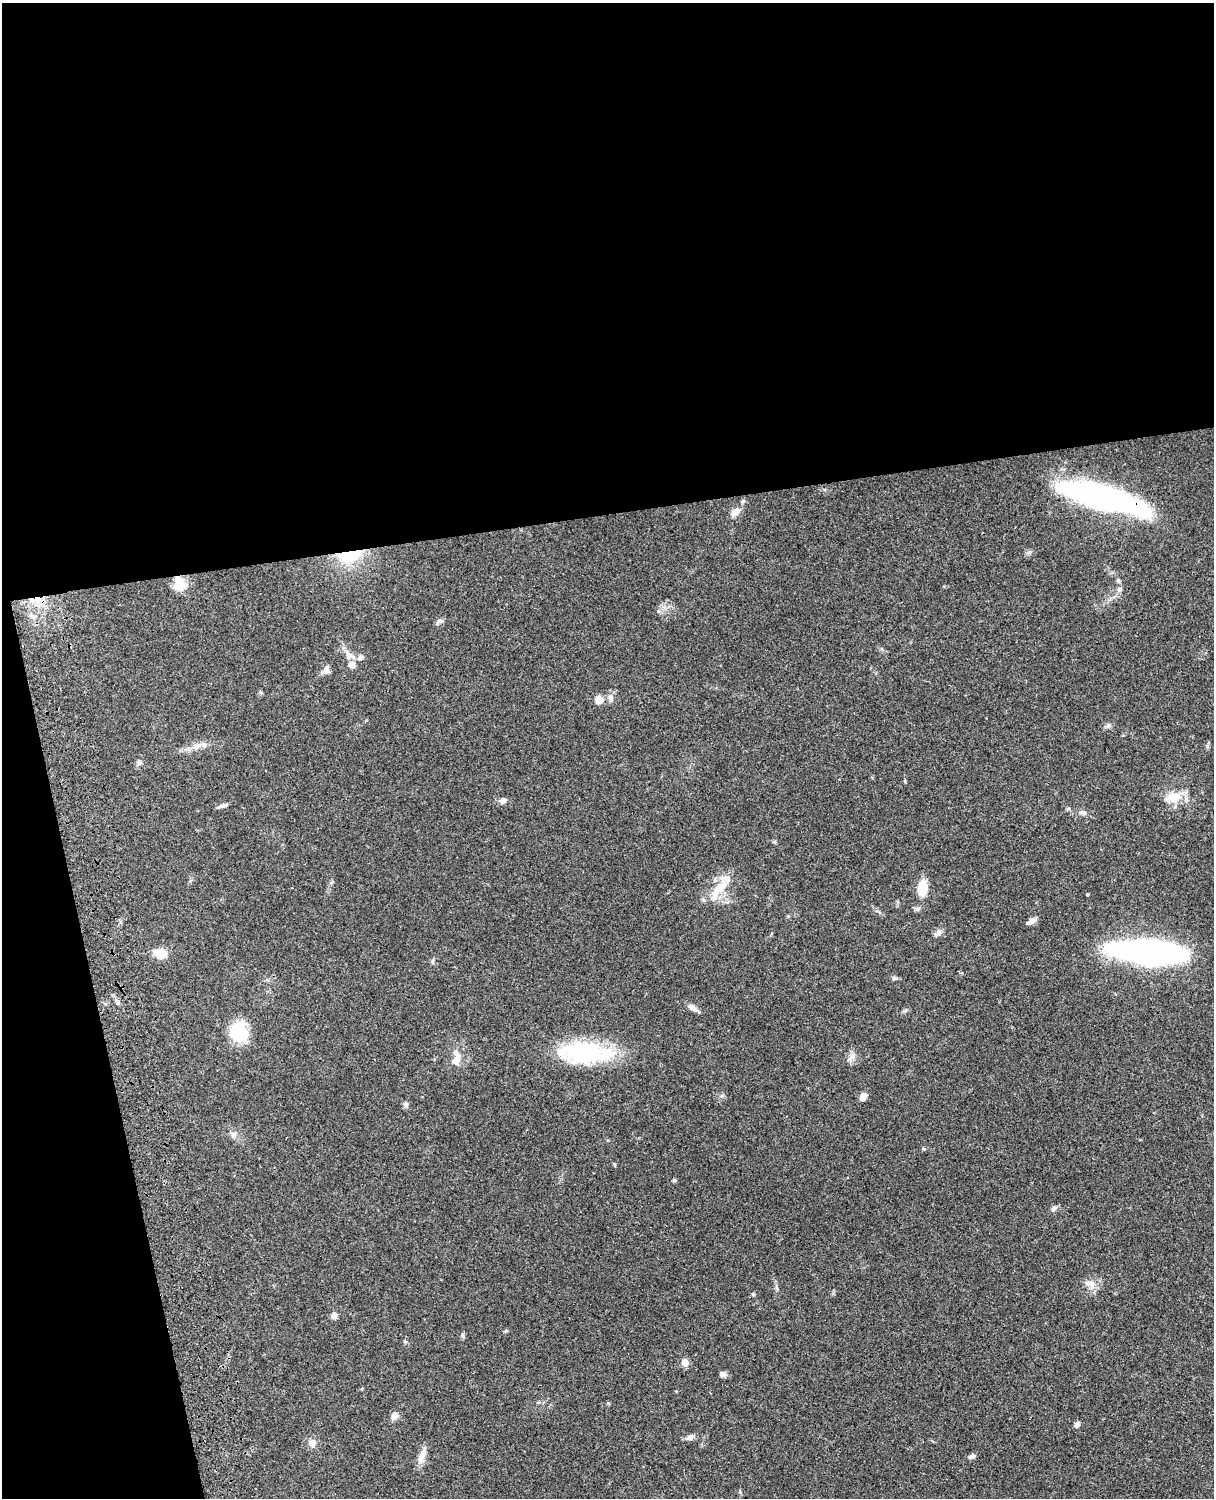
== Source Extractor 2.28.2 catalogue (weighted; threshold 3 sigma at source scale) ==
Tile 1 of 4 x 3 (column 1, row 1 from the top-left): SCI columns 121-1332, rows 3268-4763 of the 5088 x 4927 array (HDU 1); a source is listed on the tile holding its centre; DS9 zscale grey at full resolution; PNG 1216 x 1500 px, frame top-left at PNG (2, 3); no overlay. Shown black and unused: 39% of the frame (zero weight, under 3 of 4 exposures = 6% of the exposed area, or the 3 px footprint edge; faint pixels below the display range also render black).
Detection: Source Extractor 2.28.2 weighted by HDU 2 'WHT'; one run over the whole footprint, this tile lists its part. Background 0.0788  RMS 0.0059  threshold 0.0265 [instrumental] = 3 sigma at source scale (4.5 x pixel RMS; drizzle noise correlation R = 1.50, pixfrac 1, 0.05/0.05 arcsec/px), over >= 5 px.
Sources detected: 57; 1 inside a brighter object's white glare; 1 cosmic-ray / hot-pixel residue — not listed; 3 inside a brighter listed object's ellipse — not listed separately; the other 52 listed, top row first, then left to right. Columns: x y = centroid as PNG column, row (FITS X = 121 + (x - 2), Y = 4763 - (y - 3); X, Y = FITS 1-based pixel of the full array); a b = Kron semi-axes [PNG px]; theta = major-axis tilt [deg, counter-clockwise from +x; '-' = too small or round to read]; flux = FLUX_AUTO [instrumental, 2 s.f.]
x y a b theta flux
1101 497 80 17 -15 200
743 501 6 5 - 1.1
736 512 11 8 35 4.9
1029 552 7 4 2 1.1
349 556 34 16 14 25
1118 580 5 5 - 0.87
179 585 18 10 7 8.7
1120 589 8 6 31 1.6
440 621 9 6 4 1.7
350 656 15 10 -17 4.4
326 670 11 9 -83 2.6
610 698 10 6 -70 2.2
599 700 8 8 - 5.3
1108 726 7 6 - 1.3
197 746 12 7 46 3.6
138 763 7 7 - 1.4
1174 797 18 12 5 9.9
503 800 7 6 - 2.6
222 806 15 4 15 1.6
1083 813 11 6 -13 2
720 887 28 12 41 13
922 888 20 10 85 11
1031 921 12 6 27 2.7
938 933 9 7 59 2
160 953 17 10 -7 7.4
1148 953 60 17 -6 210
432 961 8 4 89 0.99
894 979 7 4 -18 0.91
117 1001 9 4 -54 1.6
692 1008 13 6 -33 2.9
238 1032 20 19 - 24
585 1052 55 20 -2 68
851 1058 14 6 47 2.5
456 1060 18 11 69 6.2
722 1096 6 4 19 0.9
863 1097 9 6 53 3.4
406 1104 8 6 -77 1.6
234 1134 9 7 49 2.1
674 1180 5 5 - 0.71
1054 1209 9 6 51 1.5
1090 1284 15 9 -14 4.5
753 1294 5 4 - 0.65
334 1315 7 6 - 2.7
685 1363 5 5 - 10
722 1374 7 6 - 2.2
608 1403 5 4 - 0.61
395 1415 8 8 - 3.5
1077 1424 8 6 57 1.7
690 1437 10 6 40 2.1
312 1443 10 9 - 3.1
971 1456 9 5 32 1.8
421 1457 23 8 74 5.1
Overlapping masked pixels (flux is a lower limit): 2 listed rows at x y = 1101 497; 349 556
Unlisted compact peaks at least as high as the median listed source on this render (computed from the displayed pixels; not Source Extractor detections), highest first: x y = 463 1336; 506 1331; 614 1164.